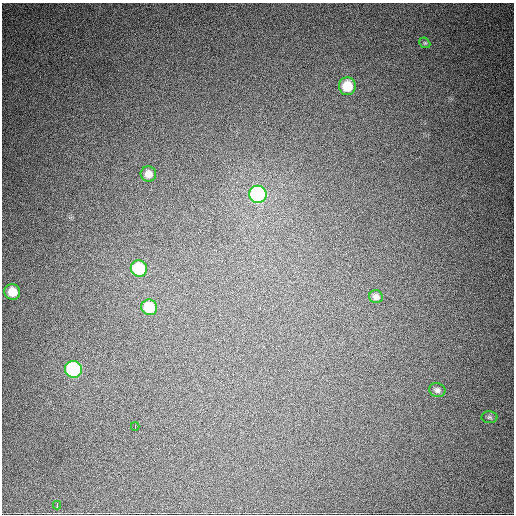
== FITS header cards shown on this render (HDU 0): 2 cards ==
NAXIS1  =                  512
NAXIS2  =                  512

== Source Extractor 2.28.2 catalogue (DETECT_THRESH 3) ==
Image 512 x 512 px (HDU 0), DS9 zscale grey, 1 PNG px = 1 image px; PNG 516 x 516 px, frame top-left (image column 1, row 512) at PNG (2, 3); each listed source drawn as its Kron ellipse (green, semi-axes under 4 px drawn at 4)
Background 1070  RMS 27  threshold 80.3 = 3 sigma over >= 5 px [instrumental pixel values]
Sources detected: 13; all 13 listed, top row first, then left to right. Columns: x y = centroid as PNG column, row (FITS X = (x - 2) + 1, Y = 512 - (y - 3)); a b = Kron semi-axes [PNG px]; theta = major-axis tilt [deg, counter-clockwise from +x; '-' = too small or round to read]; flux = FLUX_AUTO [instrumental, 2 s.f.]
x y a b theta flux
425 43 6 4 -42 2600
347 86 9 8 - 47000
148 174 8 7 - 14000
258 194 9 8 - 320000
139 269 8 8 - 87000
12 292 8 7 - 27000
376 297 7 6 - 7400
149 307 8 7 - 51000
74 369 8 8 - 180000
437 390 8 7 - 6100
489 417 8 6 1 3900
135 426 4 2 - 11000
57 505 4 2 - 6000